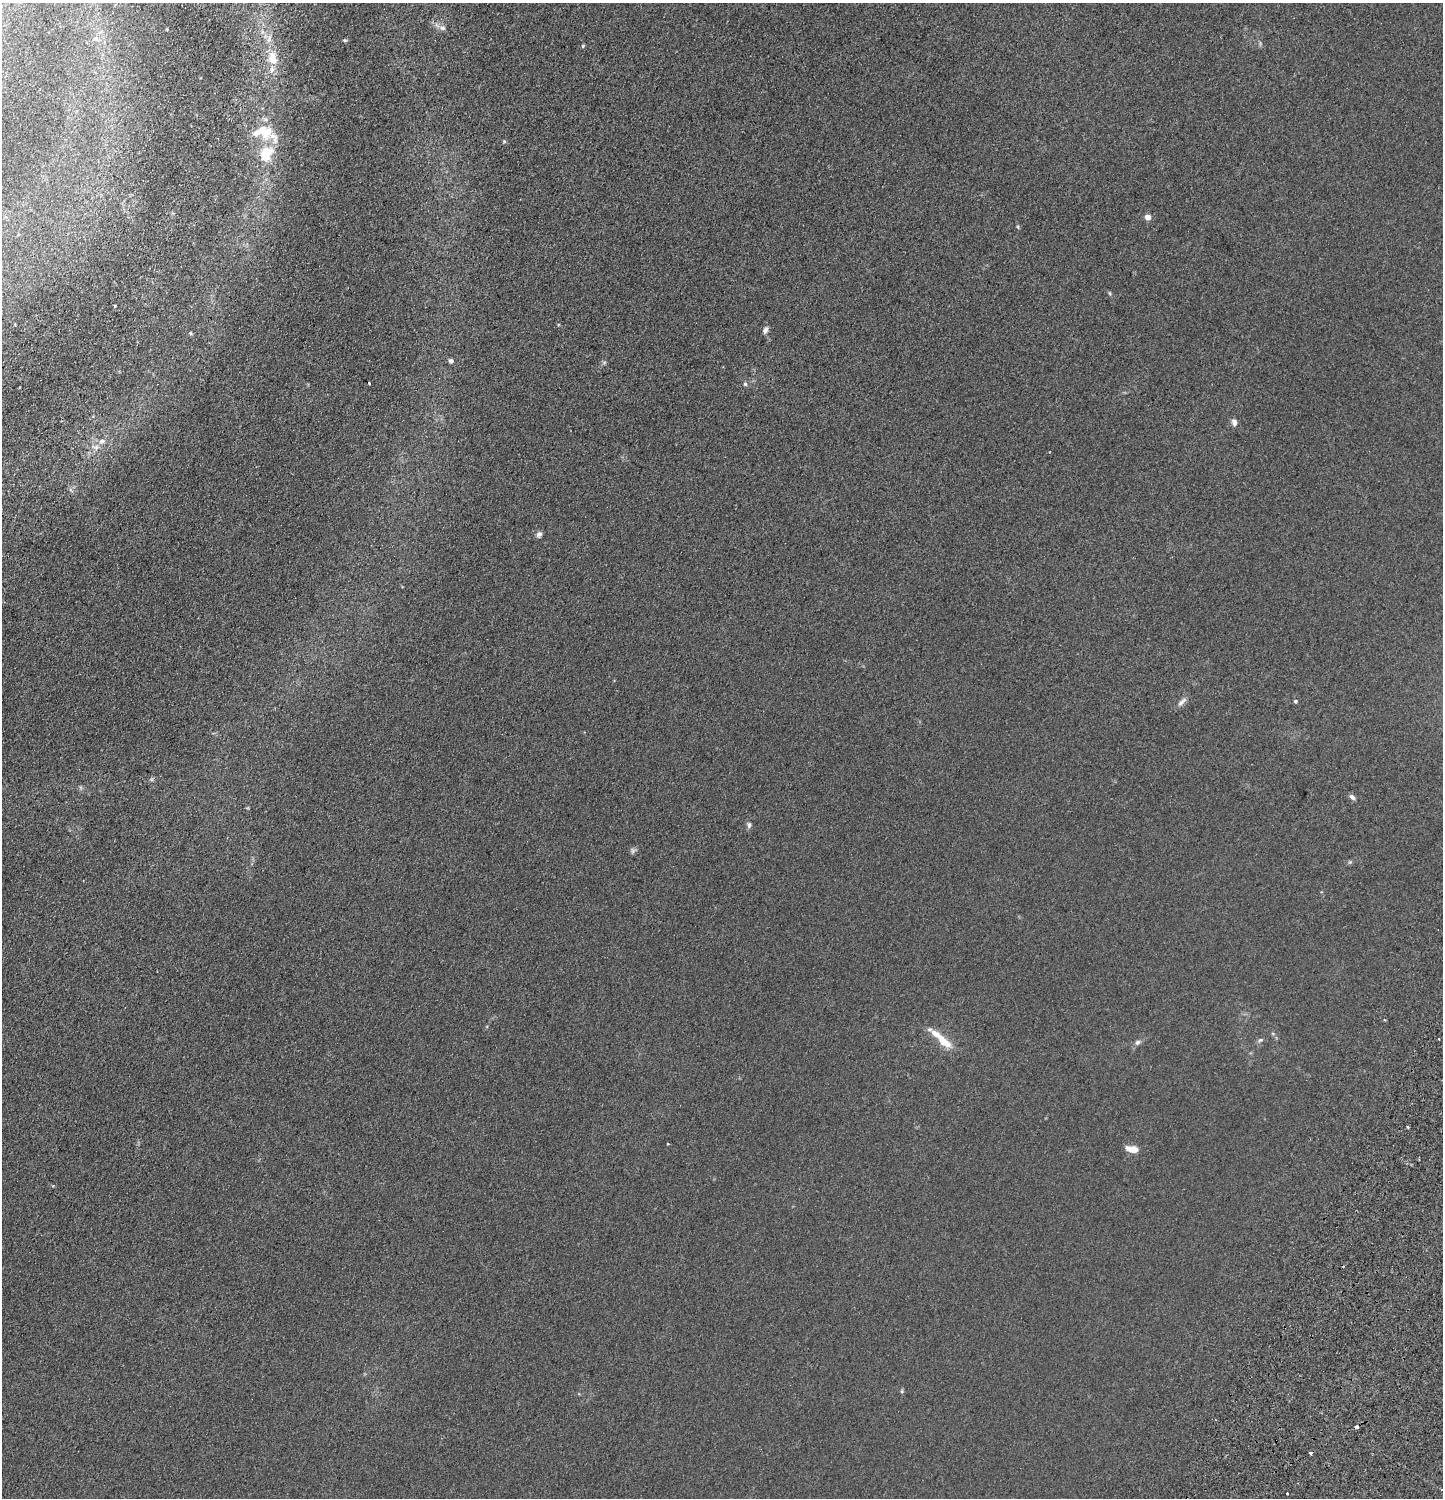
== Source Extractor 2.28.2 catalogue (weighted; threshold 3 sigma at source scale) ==
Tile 11 of 4 x 4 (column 3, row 3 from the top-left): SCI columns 3265-4705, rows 1590-3085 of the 6395 x 6169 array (HDU 1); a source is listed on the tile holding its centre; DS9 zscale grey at full resolution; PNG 1445 x 1500 px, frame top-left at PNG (2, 3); no overlay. Shown black and unused: <1% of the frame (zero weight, under 2 of 4 exposures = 4% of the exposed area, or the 3 px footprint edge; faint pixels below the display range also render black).
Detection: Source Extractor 2.28.2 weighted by HDU 2 'WHT'; one run over the whole footprint, this tile lists its part. Background 0.0898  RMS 0.0089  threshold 0.0401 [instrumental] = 3 sigma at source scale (4.5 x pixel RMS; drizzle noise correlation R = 1.50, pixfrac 1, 0.05/0.05 arcsec/px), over >= 5 px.
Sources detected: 39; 1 too faint to see at this stretch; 3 cosmic-ray / hot-pixel residue — not listed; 1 inside a brighter listed object's ellipse — not listed separately; the other 34 listed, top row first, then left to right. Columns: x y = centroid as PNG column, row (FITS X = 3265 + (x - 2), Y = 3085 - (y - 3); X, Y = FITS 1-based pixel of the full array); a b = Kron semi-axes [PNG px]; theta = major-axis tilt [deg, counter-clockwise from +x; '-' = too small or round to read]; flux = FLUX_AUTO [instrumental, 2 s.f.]
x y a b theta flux
443 28 9 6 -3 2.7
167 29 4 3 - 0.62
96 38 7 7 - 2.6
345 40 5 4 - 0.97
583 46 5 4 - 0.89
273 58 19 11 -68 12
263 132 31 18 -14 23
504 141 5 5 - 0.84
266 154 22 16 61 22
1147 217 5 5 - 5.9
1018 227 6 3 -72 0.85
1110 293 6 4 -87 0.88
115 306 3 3 - 3.4
765 330 9 6 71 2.7
190 333 5 4 - 0.91
451 361 6 5 - 2
369 383 3 3 - 2
745 384 6 5 - 1.3
1234 422 10 6 -73 2.8
102 441 9 7 9 3.4
95 447 11 7 -13 4
539 534 8 6 58 2.4
1295 701 5 4 - 1.1
1182 702 16 6 44 3.4
1352 797 8 5 -40 2.3
749 825 7 6 - 2.3
633 851 8 5 30 1.9
1350 862 6 4 45 1.1
1260 1040 7 5 17 1.6
943 1041 25 11 -44 14
1137 1042 7 6 - 2.2
1132 1149 13 7 -11 9.1
902 1391 5 4 - 0.9
1357 1427 4 3 - 3.7